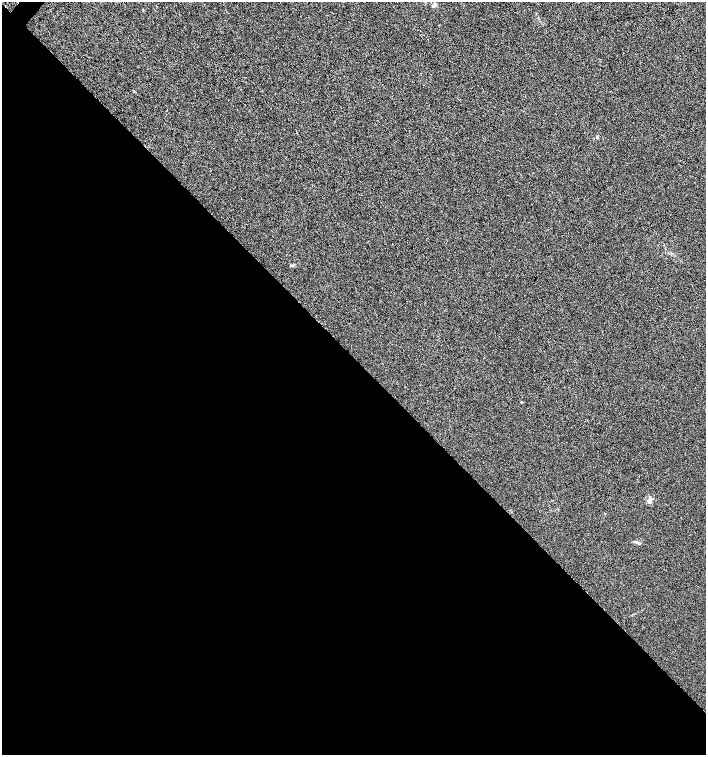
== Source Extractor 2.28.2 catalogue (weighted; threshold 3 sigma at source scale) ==
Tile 14 of 4 x 4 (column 2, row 4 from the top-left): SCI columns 1639-3046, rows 1-1505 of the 6027 x 6025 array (HDU 1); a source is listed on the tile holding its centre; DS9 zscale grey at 2 x 2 block average (1 PNG px = mean of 2 x 2 image px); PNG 708 x 757 px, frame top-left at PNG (2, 2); no overlay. Shown black and unused: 53% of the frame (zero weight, under 3 of 6 exposures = <1% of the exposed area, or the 3 px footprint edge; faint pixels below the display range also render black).
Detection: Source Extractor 2.28.2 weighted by HDU 2 'WHT'; one run over the whole footprint, this tile lists its part. Background 8.72e-04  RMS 0.0025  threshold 0.0103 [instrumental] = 3 sigma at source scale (4.09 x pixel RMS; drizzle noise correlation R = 1.36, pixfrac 0.8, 0.0396/0.0396 arcsec/px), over >= 5 px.
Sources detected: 4; all 4 listed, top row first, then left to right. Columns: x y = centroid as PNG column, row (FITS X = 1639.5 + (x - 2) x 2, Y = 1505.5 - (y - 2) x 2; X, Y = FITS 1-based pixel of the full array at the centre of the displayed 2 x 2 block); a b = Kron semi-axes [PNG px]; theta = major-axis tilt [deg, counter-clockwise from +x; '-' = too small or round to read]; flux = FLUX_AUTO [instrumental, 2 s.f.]
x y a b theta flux
435 5 5 4 - 1.1
597 137 3 3 - 0.52
649 501 6 5 - 1.8
636 542 4 3 - 0.89